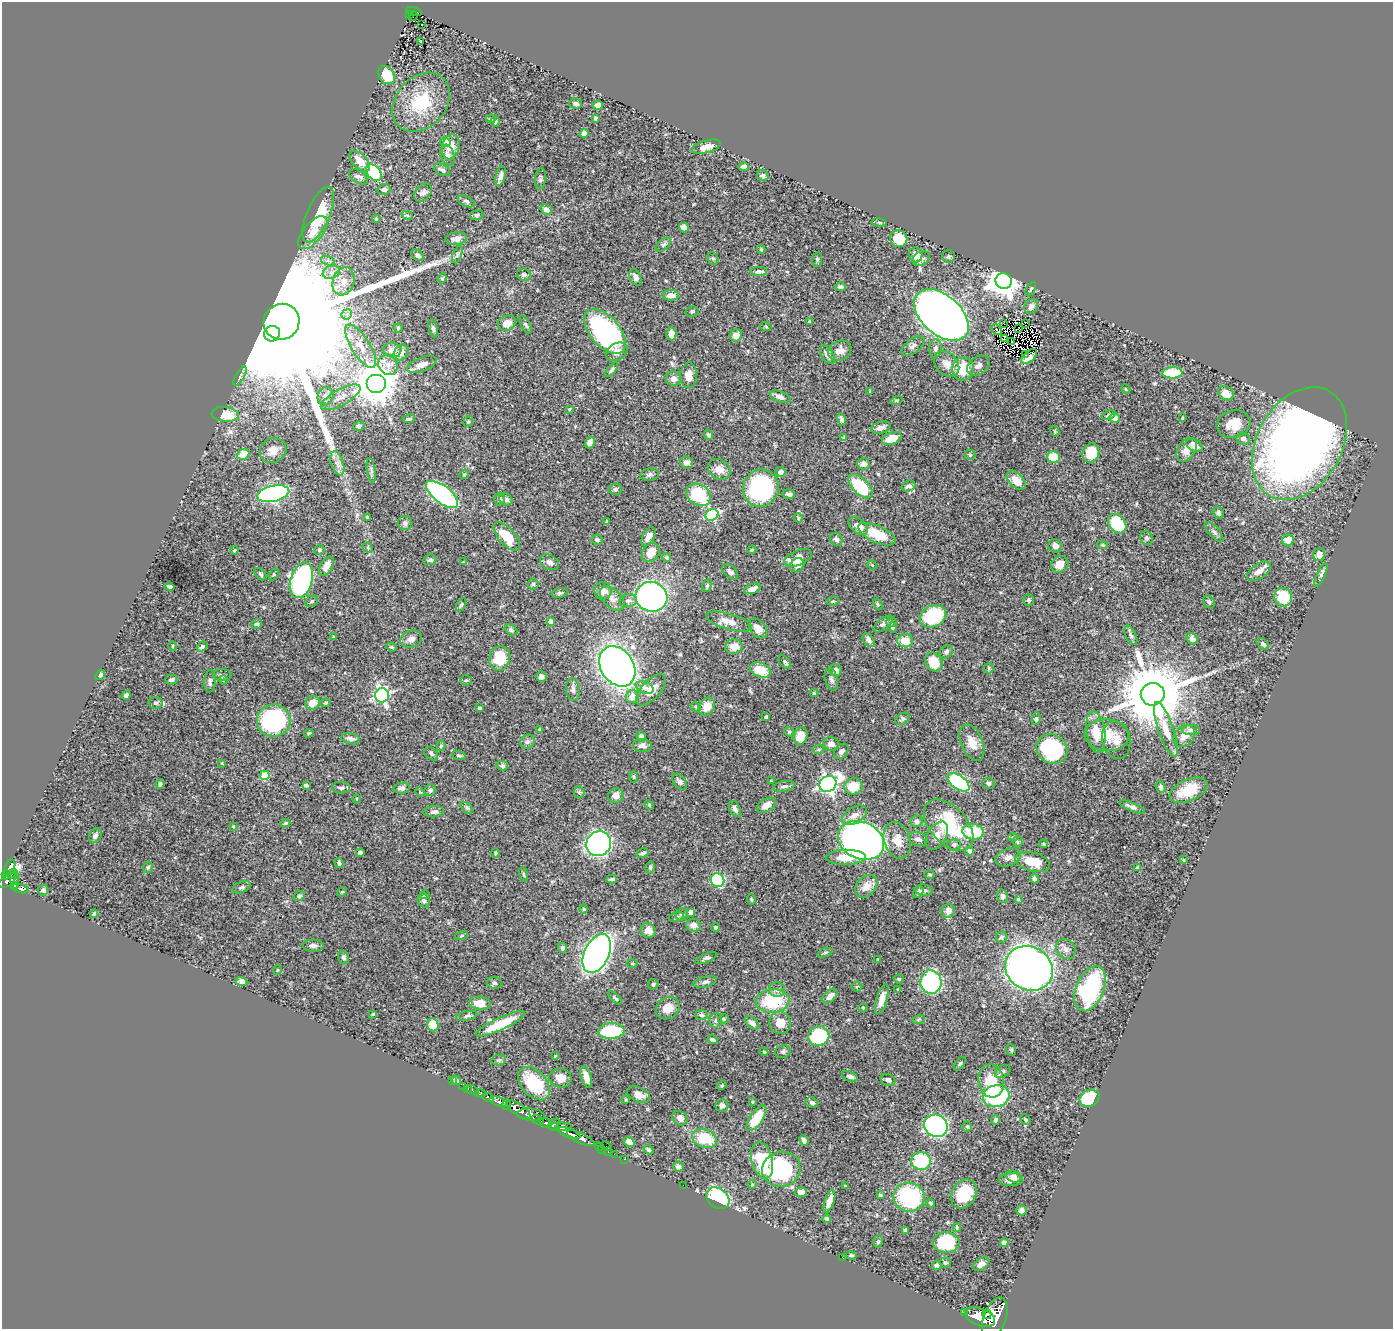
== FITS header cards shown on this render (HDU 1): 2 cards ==
NAXIS1  =                 1391
NAXIS2  =                 1327

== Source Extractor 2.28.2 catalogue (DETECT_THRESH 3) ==
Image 1391 x 1327 px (HDU 1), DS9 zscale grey, 1 PNG px = 1 image px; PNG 1395 x 1331 px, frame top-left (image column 1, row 1327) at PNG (2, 2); each listed source drawn as its Kron ellipse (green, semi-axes under 4 px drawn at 4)
Background 0.61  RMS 0.02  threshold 0.0611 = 3 sigma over >= 5 px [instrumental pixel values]
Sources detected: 514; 3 with non-positive FLUX_AUTO (blend fragments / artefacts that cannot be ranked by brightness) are neither listed nor drawn; of the other 511, the 500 brightest by FLUX_AUTO listed and drawn (11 fainter detections omitted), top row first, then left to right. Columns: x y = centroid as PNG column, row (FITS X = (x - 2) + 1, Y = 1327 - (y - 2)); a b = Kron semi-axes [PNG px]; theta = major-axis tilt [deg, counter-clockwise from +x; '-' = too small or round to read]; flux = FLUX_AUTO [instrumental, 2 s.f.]
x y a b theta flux
414 11 8 3 -13 66
409 15 3 2 - 5.5
413 16 5 3 - 25
422 24 2 2 - 1.9
421 41 4 2 - 1.3
387 75 10 7 -56 33
421 102 33 25 48 72
576 103 6 5 - 3.3
598 105 5 4 - 6.4
595 118 3 3 - 2
490 119 5 4 - 2.5
495 122 5 4 - 3.5
584 133 4 4 - 6.9
445 142 5 5 - 16
451 147 13 8 78 15
706 147 15 6 15 12
448 155 11 6 -73 6.1
360 161 13 7 -46 16
744 167 5 4 - 4.8
442 170 9 5 -30 4.1
374 173 9 6 -50 82
500 176 10 5 75 5.8
763 176 6 5 - 3.9
359 177 11 6 -32 5.3
540 179 10 5 85 3.2
384 189 6 5 - 3.4
423 193 10 7 45 5.6
466 201 9 5 -26 3.5
546 210 6 5 - 6.8
318 215 30 11 66 62
407 215 6 3 -18 1.5
477 215 6 5 - 2.4
376 219 3 3 - 1.6
879 223 7 4 -10 2.2
684 228 5 4 - 9
313 232 20 9 51 18
456 239 11 6 5 8.4
899 239 9 8 - 29
663 244 9 5 41 2.9
761 249 4 3 - 1.9
457 254 9 4 69 3.2
418 255 7 4 -36 4.4
916 255 7 6 - 13
949 256 6 6 - 2.5
713 258 6 5 - 2.5
817 259 7 5 84 2.3
921 259 9 7 27 5.1
328 261 7 4 -19 3.7
331 272 9 6 20 6.5
759 272 8 4 3 6.3
524 275 7 6 - 2.9
635 277 9 5 -67 7.2
442 278 5 4 - 1.9
343 281 14 10 71 16
1004 281 8 7 - 2200
840 287 5 3 - 2.9
1031 289 7 4 60 2.3
671 295 8 5 -3 9.3
1031 306 8 6 56 6.3
692 311 6 5 - 2.2
347 314 5 5 - 3.6
941 315 32 19 -42 1900
809 321 4 3 - 1.3
281 322 18 17 - 150000
507 323 9 7 24 13
1025 323 2 2 - 400
1004 324 2 2 - 0.92
526 325 10 4 -61 2.8
766 327 6 3 -20 1.4
398 328 4 4 - 1.7
433 328 9 4 -77 3.2
1018 329 3 2 - 1.5
997 330 6 3 -42 13
605 331 26 15 -49 270
272 334 8 7 - 4800
671 334 6 5 - 10
736 335 6 6 - 14
1004 338 3 2 - 1.1
1011 341 2 2 - 1.1
361 346 25 9 -58 19
913 346 13 6 37 5.7
935 348 9 6 84 4.2
392 350 9 7 -5 12
840 351 12 9 30 12
401 352 8 6 56 9.4
617 352 11 8 29 10
827 355 10 6 -57 6.9
1025 355 3 2 - 1.5
1029 357 10 5 41 4.8
422 364 16 7 20 11
946 364 14 11 -47 13
388 365 10 9 - 10
978 366 12 8 35 8
963 369 12 10 80 42
612 370 8 3 52 2.7
1172 373 10 5 2 56
689 375 12 8 88 10
240 376 11 3 60 3.2
673 379 8 7 - 7.6
376 384 10 9 - 4300
1126 389 5 3 - 1.4
870 392 3 2 - 1.5
1226 393 8 6 -34 13
325 396 9 7 72 7.1
341 397 22 8 29 14
780 397 11 5 -22 5.7
896 400 6 4 18 1.6
569 409 3 3 - 1.4
225 414 13 7 -5 33
1109 415 7 4 26 2.7
1114 418 5 4 - 8.2
1182 418 3 2 - 1
409 419 6 3 7 2.2
842 419 6 4 -74 4
468 421 6 4 69 1.8
1233 424 17 13 17 23
359 426 6 4 14 3.4
881 427 10 5 17 5.7
1055 431 5 4 - 1.5
708 435 5 4 - 3.1
844 437 4 4 - 1.7
892 439 10 6 20 23
1243 439 7 6 - 5.1
590 442 6 5 - 8.8
1299 444 60 42 60 1300
1194 445 9 6 -28 10
273 450 13 12 - 15
1187 450 13 8 57 11
1091 453 10 8 67 40
243 454 6 5 - 24
970 455 5 5 - 1.9
1053 457 6 6 - 28
337 463 12 6 -71 7.9
687 463 7 6 - 5.6
863 464 6 5 - 5.9
719 469 12 10 -33 13
371 470 12 3 -81 3.6
780 472 5 5 - 6.7
464 474 5 4 - 1.8
649 475 9 6 6 3.8
1016 480 11 7 -45 18
860 486 15 7 -45 60
908 486 7 5 22 4.2
761 488 19 17 72 190
615 489 7 5 5 3.4
273 494 16 8 13 370
442 494 19 8 -38 200
789 494 6 4 -17 3.7
698 495 13 10 -35 91
499 499 6 5 - 3.3
506 499 7 5 -32 4.8
1218 513 6 5 - 4
712 515 7 5 28 150
368 517 4 3 - 3.3
798 518 4 4 - 1.6
607 522 3 3 - 2.2
405 523 7 7 - 4.4
1117 524 10 8 -50 53
858 526 11 7 -38 12
1214 532 12 5 -48 4.1
877 534 20 8 -24 41
507 536 17 8 -49 35
648 537 10 5 61 8.9
1146 538 7 6 - 3.1
836 539 7 6 - 5.4
597 540 5 5 - 3.6
1288 540 6 5 - 15
1103 545 5 4 - 1.5
1055 546 7 6 - 6.9
368 548 6 4 -46 1.9
234 550 5 3 - 1.6
319 550 5 5 - 2.6
752 550 4 3 - 1.5
651 552 10 8 53 16
1319 554 6 6 - 8.3
666 557 4 4 - 1.9
798 558 15 7 23 25
430 560 7 5 7 2.9
463 562 4 3 - 1
550 562 10 7 -28 6.3
1060 564 9 8 - 12
797 565 8 6 43 7.2
872 565 5 4 - 1.3
326 566 10 6 59 12
1259 571 13 7 34 11
730 572 9 6 -43 5.2
261 574 7 4 -49 3.1
274 574 6 4 59 1.6
1321 575 12 3 65 3.3
301 580 18 10 72 320
533 584 5 5 - 2.2
169 586 5 3 - 2.8
707 586 7 4 63 2
752 589 8 5 20 8.8
603 591 9 8 - 13
560 593 8 4 8 2.3
651 597 16 15 - 390
1283 597 9 9 - 48
612 599 14 9 -43 9
1029 600 6 5 - 3.3
312 601 7 5 32 2.5
628 601 9 6 6 4.6
833 601 6 4 10 2.1
1209 602 7 5 -55 3.2
878 604 6 4 -62 1.8
461 605 7 4 59 2.2
933 616 14 10 27 110
551 622 4 4 - 9
729 622 24 7 -17 16
891 622 5 5 - 2.8
257 624 5 4 - 2.6
883 624 11 5 39 4.5
892 627 5 5 - 2
758 628 11 7 -50 11
511 630 7 5 -36 3
1131 635 10 5 -65 3.8
333 637 4 3 - 1.3
411 639 11 8 18 7.4
1192 639 6 5 - 5.4
869 640 8 5 -57 5.6
905 641 8 6 2 23
1263 644 7 4 -41 3.8
173 646 5 3 - 1.2
202 646 6 4 34 3.1
734 646 9 7 8 13
391 647 5 3 - 1.7
946 652 7 5 47 3.3
500 658 12 10 74 42
785 662 8 5 -50 2.9
934 662 10 8 -55 33
617 666 21 16 -56 850
989 668 5 4 - 2
760 670 11 7 -24 29
836 670 6 6 - 7.2
100 675 5 4 - 2.7
222 675 9 6 -4 3.4
541 677 5 5 - 4.9
831 679 11 6 -75 4.2
171 680 6 4 13 2.9
223 680 5 3 - 1
466 680 6 5 - 2
210 681 11 6 87 5.3
645 688 9 5 -22 5.4
573 690 11 6 -82 5.9
651 690 19 9 47 16
814 693 4 4 - 1.3
1153 694 12 11 - 14000
126 695 4 4 - 3.5
382 695 7 7 - 340
632 697 6 6 - 12
155 703 7 6 - 3.2
312 703 7 6 - 14
326 703 5 4 - 2.1
707 706 9 7 55 19
696 707 5 4 - 2
479 708 4 3 - 2.1
766 717 3 3 - 3.4
902 719 8 5 33 2.6
1036 719 6 4 80 2.4
274 721 17 16 - 190
540 729 4 2 - 1
1166 730 29 7 -71 22
1191 730 9 5 0 3.9
789 732 5 4 - 1.8
1096 732 21 9 -81 25
309 733 5 3 - 1.8
1107 735 22 16 -5 29
641 736 5 4 - 4.6
801 736 9 6 71 17
1184 736 12 9 51 12
351 739 10 5 -12 5.1
1116 740 19 14 -79 14
527 742 7 6 - 3.5
972 743 19 11 -67 17
831 744 8 7 - 7.2
642 745 9 6 -7 6.8
441 746 5 4 - 2
818 749 6 3 8 1.5
1052 749 16 14 -33 130
841 751 8 6 49 4.7
431 754 8 5 -43 3.5
459 755 7 3 -18 1.9
222 763 3 2 - 1
502 766 5 4 - 3
265 775 4 4 - 54
633 777 6 4 -88 1.6
771 781 4 3 - 0.99
680 782 9 6 -49 4
958 782 13 6 -35 180
988 783 6 5 - 2.9
160 784 5 4 - 3.2
828 784 9 7 35 550
306 785 4 3 - 2.3
784 786 11 5 10 4.2
853 786 9 8 - 27
1160 787 6 5 - 3.4
341 788 9 6 -1 4.1
402 788 8 5 8 5.4
430 790 6 5 - 3.1
1189 790 20 11 23 35
420 792 5 3 - 1.2
579 792 6 5 - 2.4
616 796 8 7 - 7.7
357 799 4 3 - 1.1
649 805 5 4 - 1.6
766 805 11 6 30 10
1132 807 13 4 -23 5.4
467 808 7 4 -44 2.5
735 809 8 5 -63 5
434 812 10 5 5 5.7
854 815 14 8 29 10
917 821 6 5 - 5.2
285 823 5 4 - 1.6
949 825 30 18 -48 92
233 826 3 3 - 1.2
973 832 10 8 -11 53
95 836 7 6 - 4.2
937 836 15 9 60 12
1013 837 4 4 - 1.5
918 839 10 7 -15 5.5
861 840 24 18 -25 1000
897 840 18 13 -72 20
1018 842 5 5 - 1.9
599 844 13 12 - 440
1043 844 5 3 - 1.3
954 845 6 5 - 3.1
970 851 4 4 - 4.9
360 852 4 4 - 2.8
495 853 4 4 - 1.5
643 853 6 4 28 3.4
846 857 20 7 1 24
1008 857 13 9 20 7.8
1183 860 4 2 - 0.96
1033 862 18 9 -14 29
339 863 5 4 - 3.5
148 867 6 4 72 2.1
650 867 6 4 76 2.3
9 868 9 5 67 250
1138 868 4 4 - 4.4
11 874 4 3 - 85
524 874 7 3 -81 1.7
6 875 4 4 - 220
930 875 5 3 - 1.4
15 879 10 3 -88 110
612 879 5 3 - 3
1034 879 4 4 - 4.3
8 880 10 5 36 280
717 880 7 6 - 100
15 885 4 3 - 99
866 886 13 9 45 12
241 887 10 5 22 3.3
20 889 9 3 -15 91
43 890 5 5 - 4.3
924 890 9 5 -8 3.9
342 892 5 4 - 1.5
918 892 6 4 56 3
425 895 5 4 - 1.8
299 896 6 5 - 3
1002 896 7 5 -76 3.6
1018 899 3 2 - 1.2
751 900 5 4 - 1.8
424 901 7 6 - 5.1
584 909 4 4 - 1.3
948 911 7 6 - 8.1
691 912 4 4 - 9.5
94 913 4 3 - 1.3
682 914 6 5 - 3.2
676 917 7 4 17 2.2
694 925 7 6 - 8
715 927 4 4 - 2.3
648 930 8 7 - 9.6
462 935 7 3 19 1.6
1001 937 6 5 - 2.8
313 946 10 6 0 4.6
562 948 5 4 - 3.7
1066 949 11 9 -44 7
597 953 20 12 64 590
825 953 8 4 18 2
344 957 7 5 -77 3
706 958 12 4 22 3.5
878 959 3 2 - 1.2
632 963 5 3 - 1.4
1029 968 24 21 -29 1000
277 970 5 3 - 1.2
899 979 5 4 - 2.3
241 982 6 4 -20 5.1
705 982 12 5 13 4.5
931 982 12 10 -84 140
494 983 7 6 - 3.3
653 984 5 5 - 2.6
857 987 5 5 - 2.1
898 989 3 2 - 1.1
1090 989 24 14 67 160
777 990 8 7 - 4.7
830 996 9 5 44 7
615 998 8 3 -45 2.5
882 999 15 5 73 13
773 1001 17 12 3 73
480 1003 11 6 -3 17
668 1008 12 10 37 15
863 1008 4 4 - 1.8
373 1014 4 2 - 1.3
701 1015 6 5 - 2.7
467 1016 11 5 12 3.4
723 1019 5 4 - 1.9
919 1019 6 4 19 1.8
716 1020 7 6 - 4
752 1023 8 5 -40 6.2
780 1023 11 10 - 17
500 1024 27 6 25 41
433 1025 7 5 -73 26
611 1031 13 7 2 83
819 1036 11 9 19 110
712 1040 5 3 - 2.8
1011 1050 6 4 -68 2.1
764 1052 4 3 - 1.3
783 1052 7 6 - 2.9
555 1056 4 3 - 0.94
499 1060 7 5 10 2.5
960 1064 7 4 52 2.2
1003 1071 8 5 30 3.3
850 1076 8 4 -21 3.9
586 1077 11 5 -73 11
560 1078 11 9 -15 13
456 1080 5 3 - 3.7
888 1080 7 5 -24 5.8
452 1081 3 2 - 3.4
991 1081 17 12 -81 33
534 1084 19 12 -48 75
722 1085 5 3 - 1.4
463 1086 2 2 - 5.4
468 1088 3 2 - 8.1
472 1090 7 4 -26 18
480 1093 5 4 - 71
639 1095 12 7 -26 11
996 1096 13 11 11 140
488 1097 6 3 -30 95
1090 1098 10 8 25 89
626 1099 4 3 - 1.5
499 1102 9 4 -16 620
752 1102 3 2 - 1.4
812 1102 6 5 - 4
507 1105 5 3 - 260
722 1105 6 6 - 4
518 1109 14 6 -34 1100
531 1115 14 6 -5 510
680 1118 8 6 -36 7.5
756 1118 14 6 56 30
538 1120 6 3 -25 110
995 1120 5 3 - 2.6
1025 1120 6 4 -43 2.2
546 1123 6 5 - 280
554 1124 6 3 48 170
936 1126 12 11 - 320
560 1127 12 4 1 190
967 1127 5 4 - 2.3
569 1133 12 4 -20 720
581 1138 15 5 -25 730
705 1138 13 9 -21 41
804 1140 6 4 -66 4.6
629 1142 6 4 -39 10
600 1146 3 2 - 10
606 1146 5 2 - 26
602 1149 2 2 - 7.4
648 1150 5 4 - 2.4
608 1151 4 3 - 9.1
614 1154 2 2 - 5.5
624 1159 3 2 - 12
762 1160 18 10 -75 62
921 1161 9 9 - 72
678 1166 5 5 - 3.8
781 1169 19 17 15 120
1014 1177 7 5 -24 5.4
1011 1180 12 6 1 9.7
752 1184 5 4 - 1.5
683 1185 2 2 - 19
845 1186 4 3 - 1.3
801 1192 6 5 - 7.6
964 1194 15 11 57 42
880 1195 4 4 - 1.9
909 1197 16 14 -9 130
718 1198 12 9 -39 110
829 1201 12 5 71 14
931 1203 5 3 - 1.8
1021 1210 5 5 - 4.3
827 1219 4 4 - 2.1
957 1228 4 3 - 1.7
905 1230 4 3 - 3.3
878 1241 6 5 - 2.2
946 1243 13 10 -8 60
1004 1243 4 4 - 5.2
851 1255 5 3 - 2.3
843 1258 3 2 - 5.6
945 1263 6 5 - 2.4
981 1264 9 6 34 6.1
937 1265 4 4 - 2.9
965 1313 3 2 - 37
987 1314 4 4 - 320
980 1317 16 8 -20 1900
995 1318 21 11 70 2300
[11 fainter detections neither listed nor drawn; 3 non-positive-flux detections neither listed nor drawn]